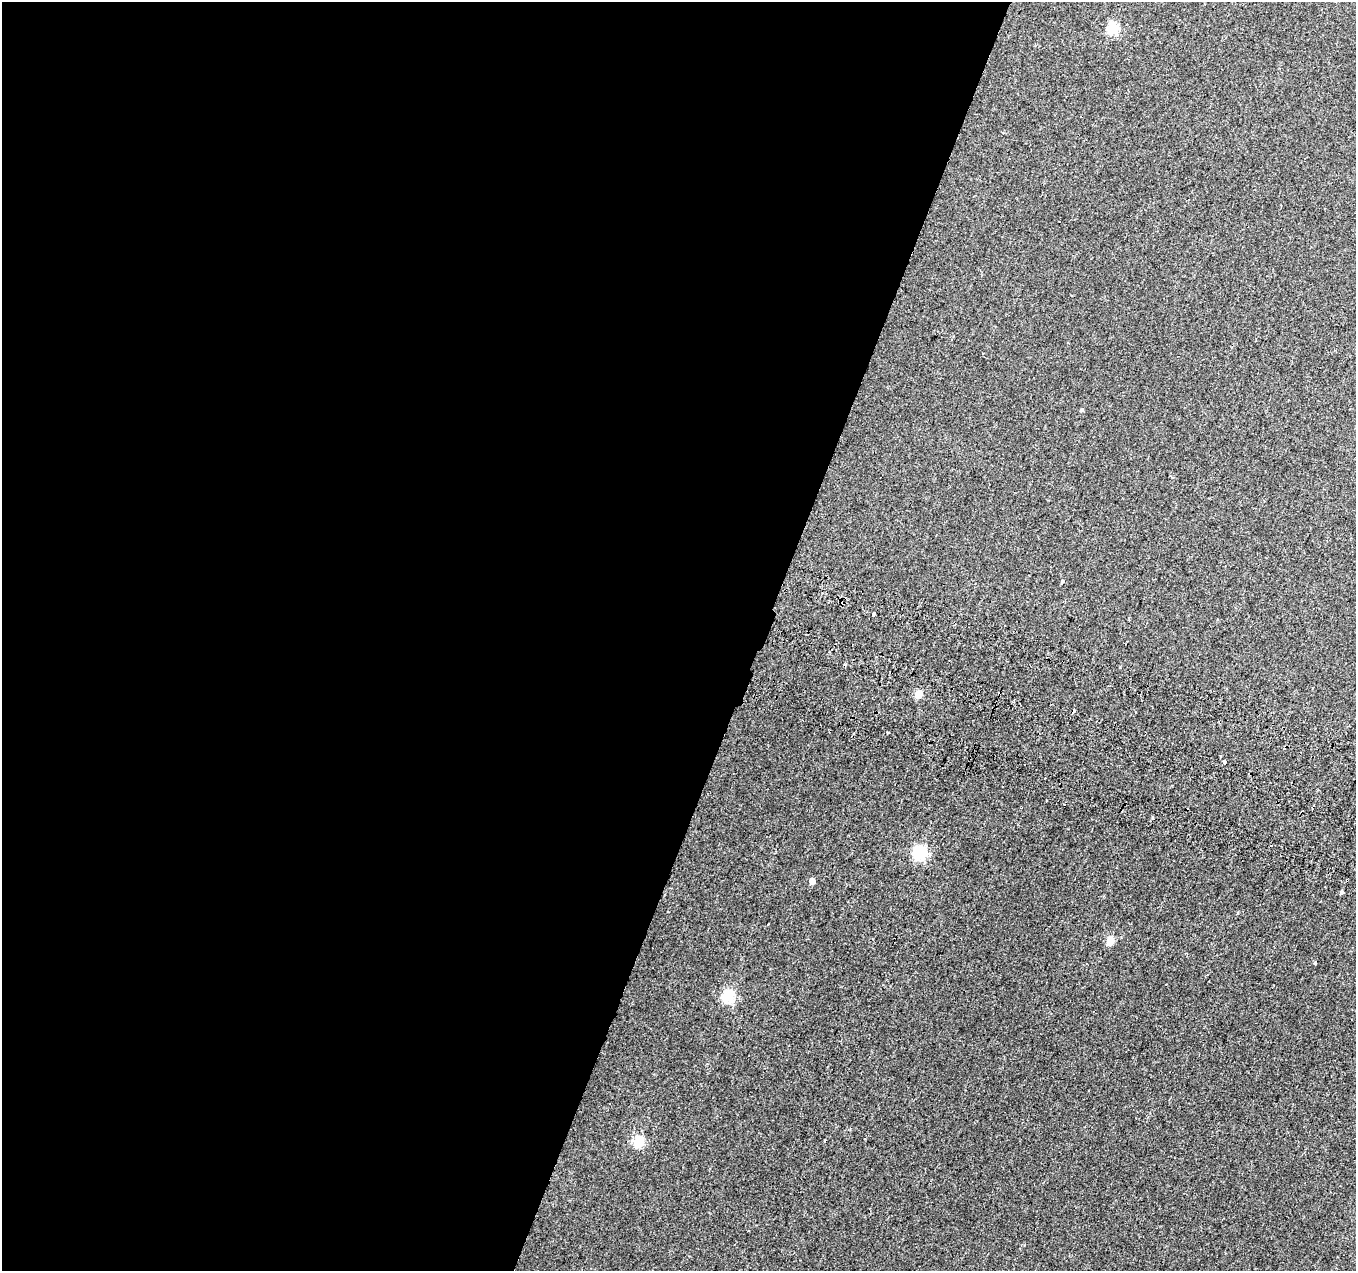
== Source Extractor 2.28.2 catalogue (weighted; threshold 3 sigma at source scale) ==
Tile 5 of 4 x 4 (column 1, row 2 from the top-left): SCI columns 22-1375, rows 2812-4080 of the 5469 x 5685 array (HDU 1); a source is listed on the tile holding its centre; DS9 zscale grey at full resolution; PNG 1358 x 1273 px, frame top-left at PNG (2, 2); no overlay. Shown black and unused: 56% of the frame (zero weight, under 2 of 3 exposures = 3% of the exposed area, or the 3 px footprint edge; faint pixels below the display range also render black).
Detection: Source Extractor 2.28.2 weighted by HDU 2 'WHT'; one run over the whole footprint, this tile lists its part. Background 0.00285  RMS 0.0046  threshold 0.0208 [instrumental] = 3 sigma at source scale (4.5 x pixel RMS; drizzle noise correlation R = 1.50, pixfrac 1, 0.0396/0.0396 arcsec/px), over >= 5 px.
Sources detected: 22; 5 cosmic-ray / hot-pixel residue — not listed; the other 17 listed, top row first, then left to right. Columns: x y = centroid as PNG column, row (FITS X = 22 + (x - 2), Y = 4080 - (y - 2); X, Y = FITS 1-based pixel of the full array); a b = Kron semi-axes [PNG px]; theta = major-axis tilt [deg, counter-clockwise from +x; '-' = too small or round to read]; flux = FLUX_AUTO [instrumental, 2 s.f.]
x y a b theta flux
1113 29 6 5 - 42
1082 410 4 4 - 0.71
1063 582 4 3 - 3.3
843 603 5 3 - 0.75
874 614 3 3 - 2.3
918 694 5 5 - 11
1220 756 5 2 - 0.52
1224 761 3 3 - 20
1046 800 3 2 - 0.53
919 853 6 6 - 74
812 881 5 4 - 2.7
1341 893 4 3 - 2.2
768 924 3 2 - 0.48
1110 940 5 5 - 11
1315 963 3 3 - 3.6
728 996 6 6 - 50
638 1142 5 5 - 32
Overlapping masked pixels (flux is a lower limit): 1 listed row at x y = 843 603